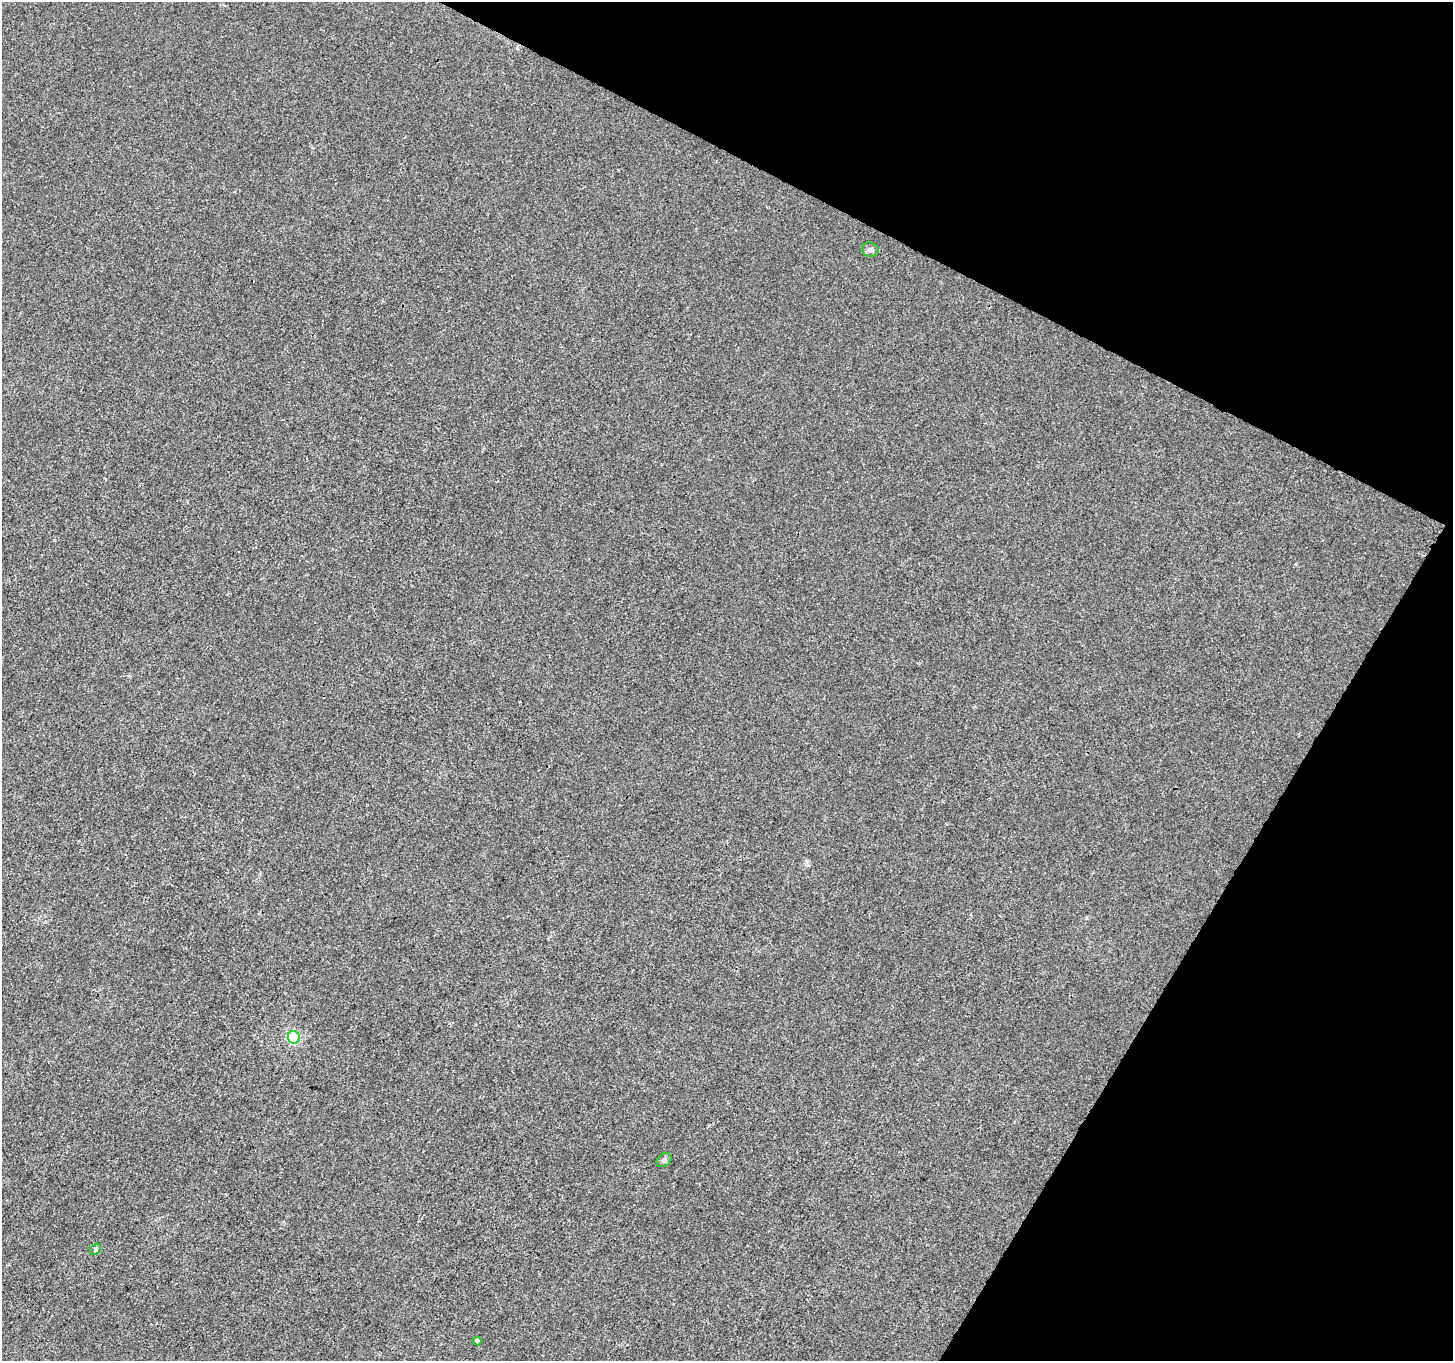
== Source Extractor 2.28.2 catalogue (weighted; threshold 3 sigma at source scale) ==
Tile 8 of 4 x 4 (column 4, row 2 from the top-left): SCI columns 4354-5804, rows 2917-4275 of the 5812 x 5898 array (HDU 1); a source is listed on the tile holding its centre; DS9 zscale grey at full resolution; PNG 1455 x 1363 px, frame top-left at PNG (2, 2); each listed source drawn as its Kron ellipse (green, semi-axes under 4 px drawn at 4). Shown black and unused: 25% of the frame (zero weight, under 3 of 4 exposures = <1% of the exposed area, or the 3 px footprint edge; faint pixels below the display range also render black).
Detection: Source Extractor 2.28.2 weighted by HDU 2 'WHT'; one run over the whole footprint, this tile lists its part. Background 9.15e-04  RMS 0.0028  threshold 0.0128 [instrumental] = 3 sigma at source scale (4.5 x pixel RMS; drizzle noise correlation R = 1.50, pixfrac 1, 0.0396/0.0396 arcsec/px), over >= 5 px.
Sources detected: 5; all 5 listed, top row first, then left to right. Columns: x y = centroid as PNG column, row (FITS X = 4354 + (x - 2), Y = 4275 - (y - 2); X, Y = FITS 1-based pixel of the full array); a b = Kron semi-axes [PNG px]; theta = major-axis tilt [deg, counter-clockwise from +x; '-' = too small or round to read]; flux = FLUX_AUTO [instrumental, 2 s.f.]
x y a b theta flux
870 250 8 7 - 0.87
294 1037 6 6 - 33
664 1160 8 6 43 0.77
95 1249 6 5 - 0.52
477 1341 4 4 - 1.1